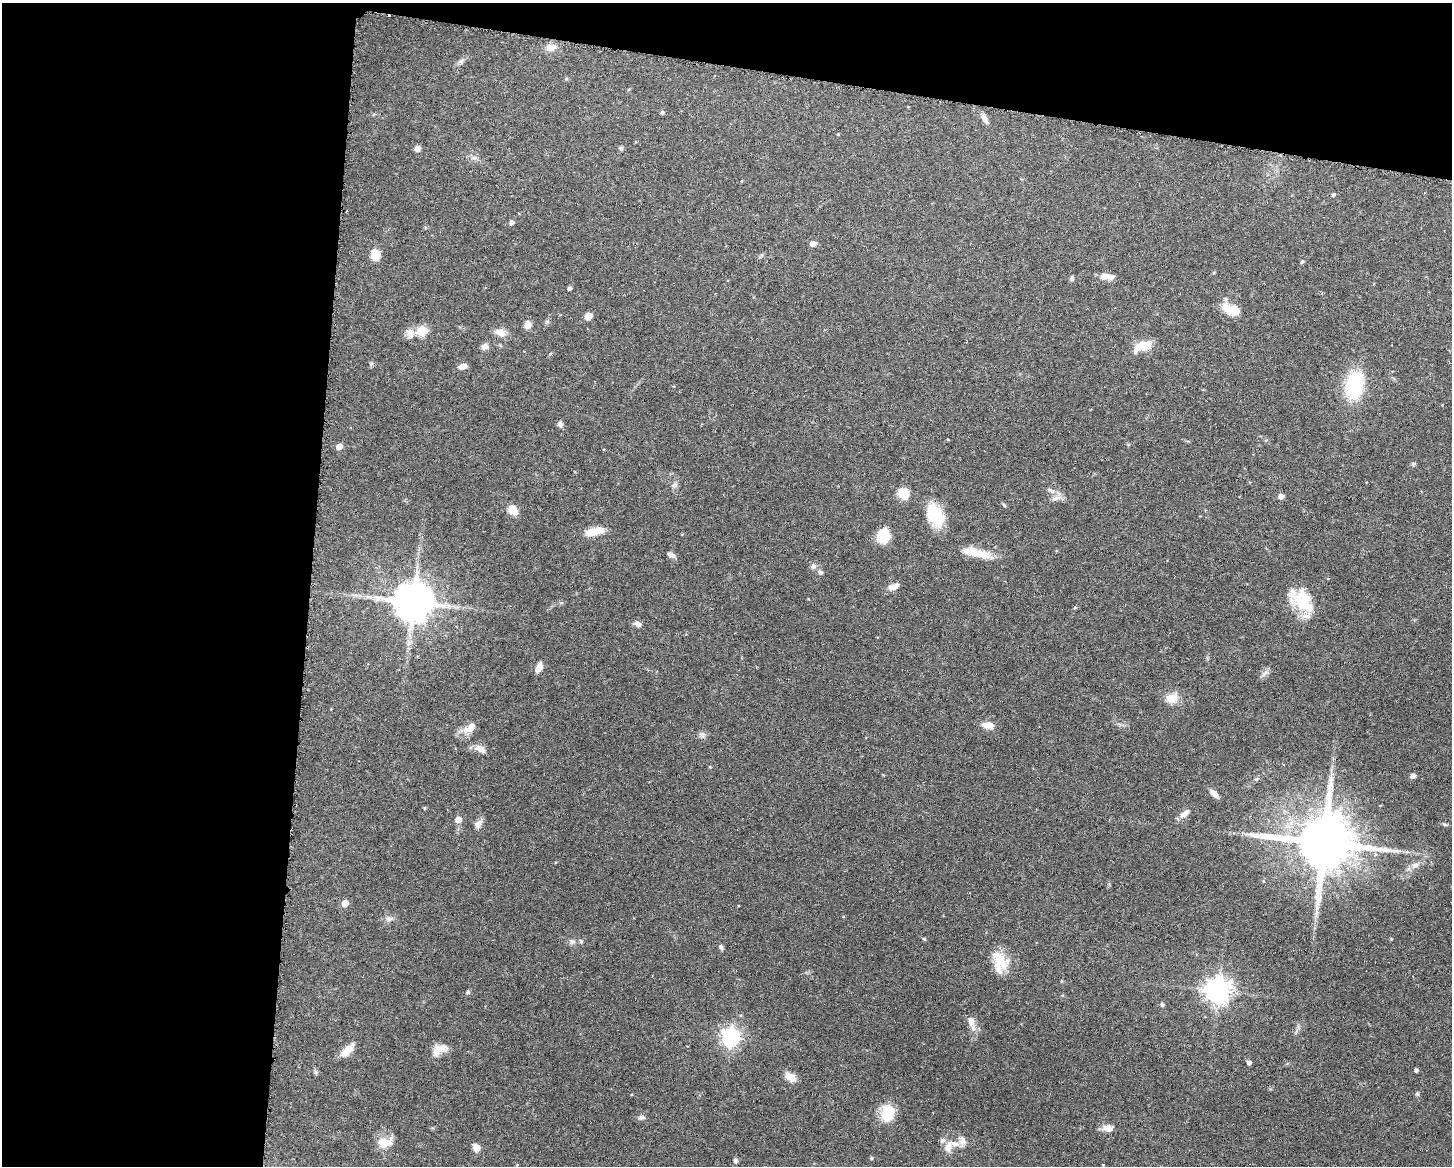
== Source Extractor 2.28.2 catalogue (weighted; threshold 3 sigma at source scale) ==
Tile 1 of 3 x 4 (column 1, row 1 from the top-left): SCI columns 110-1559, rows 3497-4660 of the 4683 x 4661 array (HDU 1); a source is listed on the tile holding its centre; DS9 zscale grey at full resolution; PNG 1454 x 1168 px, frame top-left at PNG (2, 3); no overlay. Shown black and unused: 27% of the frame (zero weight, under 3 of 6 exposures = <1% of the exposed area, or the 3 px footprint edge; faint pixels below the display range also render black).
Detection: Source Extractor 2.28.2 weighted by HDU 2 'WHT'; one run over the whole footprint, this tile lists its part. Background 0.143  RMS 0.0038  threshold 0.0156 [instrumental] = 3 sigma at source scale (4.09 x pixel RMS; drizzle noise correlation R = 1.36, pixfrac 0.8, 0.05/0.05 arcsec/px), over >= 5 px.
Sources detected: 103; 8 inside a brighter listed object's ellipse — not listed separately; the other 95 listed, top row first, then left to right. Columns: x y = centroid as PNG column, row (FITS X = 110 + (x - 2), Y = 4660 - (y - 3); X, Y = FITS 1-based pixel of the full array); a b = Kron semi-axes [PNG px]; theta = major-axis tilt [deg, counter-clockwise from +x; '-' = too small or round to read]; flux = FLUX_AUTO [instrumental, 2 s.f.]
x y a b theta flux
551 47 12 8 9 3.3
461 61 8 6 1 0.9
629 89 5 4 - 0.34
662 112 5 5 - 0.66
984 118 15 6 -65 1.8
838 134 4 3 - 0.3
417 148 7 6 - 1.5
621 148 6 5 - 0.62
741 181 4 3 - 0.26
1333 195 5 4 - 0.61
511 222 5 5 - 1.2
425 228 5 4 - 0.45
813 243 5 5 - 2.6
376 255 11 10 - 5
1302 261 4 4 - 0.57
1106 276 16 6 -4 3
1072 278 6 5 - 0.69
569 288 4 3 - 0.93
1229 308 20 12 -32 6.7
589 316 5 5 - 5.4
528 325 8 7 - 2.4
422 331 6 5 - 17
500 333 16 9 -18 2.8
410 334 14 10 -85 2.7
485 346 9 7 16 1.6
1143 346 19 9 22 8
550 354 5 3 - 0.41
463 366 9 5 19 2.1
1354 385 21 14 80 35
560 424 7 6 - 1.1
1128 445 5 4 - 0.4
339 446 5 5 - 2.8
1413 464 5 4 - 0.83
675 485 9 6 61 1.2
1051 490 13 5 -29 1.4
904 493 14 12 -51 4.6
1281 496 5 5 - 2.1
1056 498 12 5 24 1.6
1004 505 6 4 -46 0.44
513 510 11 9 -52 4.1
935 515 29 17 -67 12
594 531 20 8 12 6.6
883 536 17 14 74 6.9
971 552 28 12 -13 6.1
671 555 11 5 -26 1.4
813 566 7 7 - 1.3
820 572 6 5 - 0.87
893 587 12 7 23 2.6
413 602 11 10 - 1200
1304 605 41 14 -23 11
638 624 9 6 -27 1.4
539 667 11 6 65 2.7
1265 673 13 5 48 1.3
1172 698 13 10 2 5.2
988 725 14 7 -9 3.4
466 730 11 9 -20 2.4
702 735 10 7 0 1.3
480 749 15 9 -27 2.5
1413 776 5 5 - 1.5
1214 793 13 5 -47 2.2
424 808 4 4 - 0.39
1183 815 12 7 59 1.9
458 820 6 5 - 2.7
478 824 14 7 61 1.9
1444 824 8 3 -19 0.53
1324 842 18 15 -8 3100
1415 865 12 8 37 2.3
345 903 5 5 - 3.8
389 919 10 7 -9 1.4
924 939 5 3 - 0.37
572 942 8 7 - 1.3
721 947 7 5 -64 0.8
1000 960 33 15 -67 9
1061 981 5 3 - 0.32
1218 990 8 8 - 370
468 992 5 5 - 0.73
1162 1005 7 4 -63 0.56
971 1021 15 9 -78 2.8
731 1037 7 7 - 160
439 1050 20 11 26 4.5
347 1051 17 8 48 4.8
1249 1062 5 4 - 1
1416 1070 4 4 - 0.93
792 1079 12 11 - 2.4
1417 1094 5 5 - 0.54
887 1113 19 13 86 9.8
641 1117 8 6 10 1
1108 1128 13 9 -11 2.7
962 1141 15 9 88 2.3
385 1143 16 11 18 6.1
476 1147 11 9 -62 1.9
948 1147 16 9 78 3.1
871 1158 5 4 - 0.41
735 1160 5 4 - 1.2
1103 1165 4 2 - 0.22